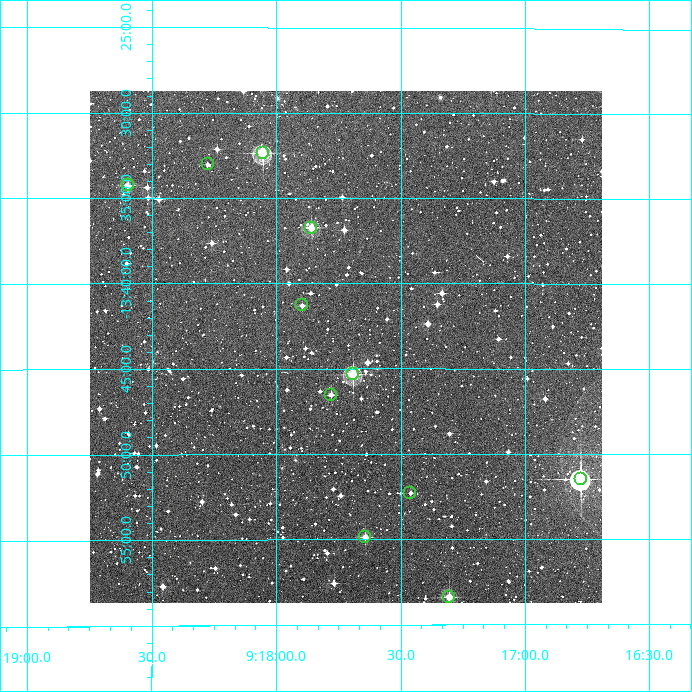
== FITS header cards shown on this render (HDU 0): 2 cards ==
NAXIS1  =                  512
NAXIS2  =                  512

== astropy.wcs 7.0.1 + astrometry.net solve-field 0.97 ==
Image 512 x 512 px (HDU 0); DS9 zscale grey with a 90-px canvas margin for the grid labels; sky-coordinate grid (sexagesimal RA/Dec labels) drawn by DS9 from the SOLVED WCS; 11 Tycho-2 reference stars matched to detected sources circled (green)
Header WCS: RA---TAN/DEC--TAN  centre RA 09:17:43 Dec -13:44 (139.43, -13.73 deg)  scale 3.52 arcsec/px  FOV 30.0' x 30.0'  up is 0 deg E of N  parity normal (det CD < 0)
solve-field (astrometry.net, Tycho-2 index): VERIFIED the header's WCS against the Tycho-2 star catalogue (verified at 2 index scales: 9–11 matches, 0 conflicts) and refined it, rather than solving blind
Solved WCS: RA---TAN-SIP/DEC--TAN-SIP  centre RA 09:17:43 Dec -13:44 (139.43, -13.73 deg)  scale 3.52 arcsec/px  FOV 30.0' x 30.0'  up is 0 deg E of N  parity normal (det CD < 0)
The solver's refit moves the header's centre by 1.3 arcsec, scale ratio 0.9998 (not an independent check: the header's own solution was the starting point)
Tycho-2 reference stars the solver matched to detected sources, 11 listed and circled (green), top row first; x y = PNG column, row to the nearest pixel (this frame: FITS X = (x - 90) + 1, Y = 512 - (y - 91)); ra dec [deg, ICRS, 3 dp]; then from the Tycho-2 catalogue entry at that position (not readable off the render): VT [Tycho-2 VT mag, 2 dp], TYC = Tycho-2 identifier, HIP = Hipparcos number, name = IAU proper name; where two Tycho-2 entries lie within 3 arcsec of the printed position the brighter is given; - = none
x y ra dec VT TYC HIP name
263 153 139.514 -13.540 9.79 5470-1575-1 - -
208 164 139.569 -13.551 11.87 5470-1495-1 - -
128 185 139.649 -13.571 10.93 5470-1613-1 - -
311 228 139.465 -13.612 10.81 5470-1347-1 - -
302 305 139.474 -13.688 11.49 5470-1769-1 - -
353 374 139.423 -13.756 9.44 5470-1998-1 - -
331 395 139.445 -13.776 12.14 5470-1129-1 - -
581 479 139.194 -13.858 8.57 5470-1117-1 - -
410 493 139.365 -13.872 11.78 5470-2175-1 - -
365 537 139.410 -13.914 11.80 5470-1861-1 - -
449 597 139.326 -13.973 10.55 5470-1251-1 - -